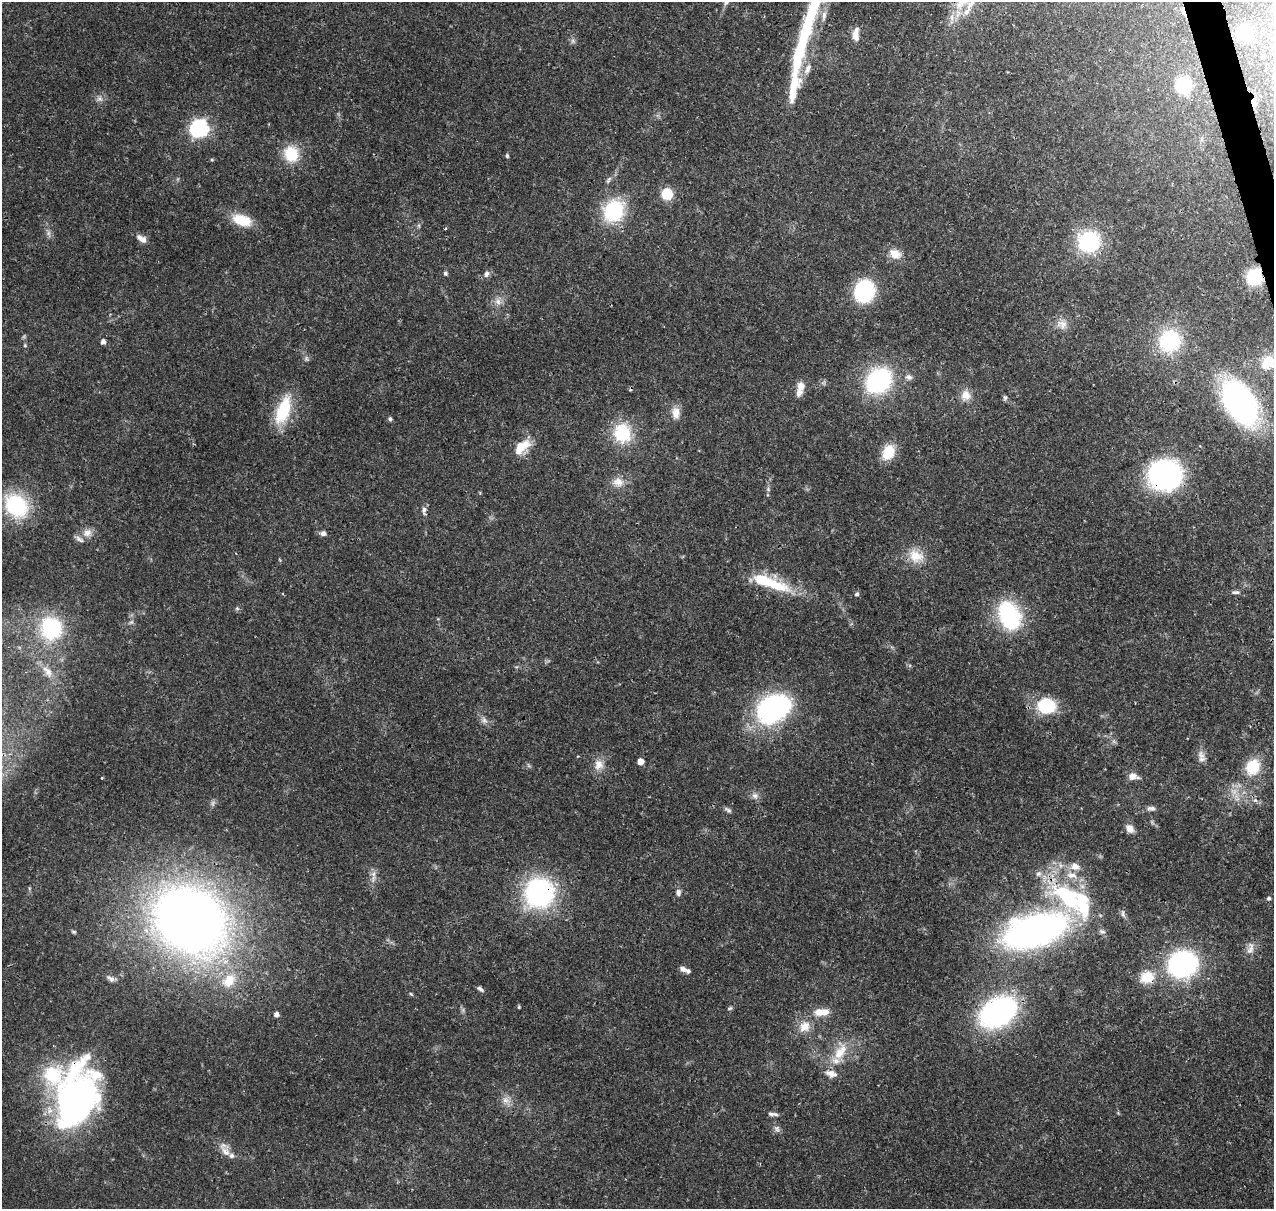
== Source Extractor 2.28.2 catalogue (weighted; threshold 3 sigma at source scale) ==
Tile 10 of 4 x 4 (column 2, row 3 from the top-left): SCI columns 1391-2662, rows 1336-2542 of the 5318 x 5038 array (HDU 1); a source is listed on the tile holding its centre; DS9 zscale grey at full resolution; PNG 1276 x 1211 px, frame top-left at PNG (2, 2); no overlay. Shown black and unused: <1% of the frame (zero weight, under 3 of 4 exposures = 8% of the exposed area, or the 3 px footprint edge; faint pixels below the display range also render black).
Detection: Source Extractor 2.28.2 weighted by HDU 2 'WHT'; one run over the whole footprint, this tile lists its part. Background 0.067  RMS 0.003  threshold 0.0137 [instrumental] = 3 sigma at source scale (4.5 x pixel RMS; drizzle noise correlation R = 1.50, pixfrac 1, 0.0396/0.0396 arcsec/px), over >= 5 px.
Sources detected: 127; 2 too faint to see at this stretch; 2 inside a brighter object's white glare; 3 cosmic-ray / hot-pixel residue — not listed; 17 inside a brighter listed object's ellipse — not listed separately; the other 103 listed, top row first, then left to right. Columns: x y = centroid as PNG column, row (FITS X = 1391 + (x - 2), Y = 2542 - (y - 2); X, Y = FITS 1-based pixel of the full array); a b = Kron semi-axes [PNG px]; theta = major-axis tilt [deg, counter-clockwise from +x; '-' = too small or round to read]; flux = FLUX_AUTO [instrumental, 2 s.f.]
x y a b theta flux
967 12 16 6 53 2.4
805 30 57 15 68 22
1244 33 18 17 - 14
856 37 15 9 -79 2.4
573 41 7 6 - 0.8
1184 86 14 12 -70 16
793 88 47 12 79 12
100 99 9 8 - 1.3
199 128 7 7 - 100
291 154 19 17 -72 10
507 156 5 4 - 0.52
212 160 5 4 - 0.38
609 180 12 5 59 0.95
667 194 10 9 - 9.2
614 211 26 22 57 22
242 220 21 12 -19 8.8
445 229 5 3 - 0.29
142 239 14 7 -33 2.2
1089 241 24 23 - 24
895 254 17 12 -26 3.9
445 273 6 5 - 0.75
486 274 10 7 76 1.1
1254 277 12 11 - 18
864 291 15 13 71 38
498 301 11 8 -77 2
1062 324 14 12 -15 2.9
1170 341 25 24 - 23
103 342 5 5 - 1.5
25 345 5 4 - 0.39
1268 362 24 21 22 11
909 377 9 7 -14 1.3
879 380 17 13 45 65
801 386 12 11 - 2.7
966 395 14 13 - 3.3
1005 397 7 5 -89 0.66
1240 403 34 20 -58 130
283 410 34 15 70 15
676 413 17 11 89 3.1
390 419 5 5 - 0.74
622 433 23 20 -79 15
522 447 25 12 41 6.5
888 452 16 11 63 9
1165 475 25 23 0 79
618 482 16 12 -3 3.6
768 489 6 4 -48 0.5
16 505 26 21 -45 27
424 511 13 6 -90 1.3
87 533 13 11 5 2.6
323 533 8 6 -3 1.2
916 556 22 17 -36 6.4
769 582 49 12 -20 19
1236 592 11 5 0 0.91
857 594 6 5 - 0.71
237 609 5 5 - 0.58
1009 615 28 19 -67 34
131 622 9 4 35 0.7
51 628 29 26 -69 28
47 672 21 10 -53 4.2
777 705 24 16 -9 50
1046 706 18 14 -3 18
484 720 10 8 -44 1.4
1201 755 15 8 -56 1.9
640 761 5 5 - 3.1
599 765 15 13 77 3.5
1253 767 18 15 66 10
1133 776 10 6 -8 3.1
755 796 10 9 - 1.5
1255 800 8 6 12 1.1
1151 808 12 5 -1 1.1
728 810 12 5 -33 0.85
1130 828 11 8 -54 2.2
1060 865 7 4 -71 0.7
1075 866 12 10 -7 2.6
373 874 10 7 -80 1.6
678 892 9 7 86 1.1
539 893 34 32 69 46
1067 895 46 22 -40 34
1269 898 5 4 - 0.77
1123 914 13 5 -78 0.97
189 920 60 48 -35 330
1035 930 61 29 19 130
1102 931 10 5 -18 0.88
73 932 5 5 - 0.49
1250 949 18 9 74 2.5
1183 964 21 18 16 72
683 969 9 6 -34 1.3
1147 977 19 16 17 7.4
111 979 13 6 -26 1.4
229 981 24 17 45 9.1
480 989 10 4 -34 0.89
411 994 6 4 -44 0.36
519 1007 4 4 - 0.39
730 1008 7 5 16 0.51
821 1012 22 10 2 4.7
998 1012 25 17 32 100
276 1014 5 5 - 1.4
804 1026 17 14 48 4.7
840 1052 29 16 67 9
506 1100 13 9 -35 2.4
76 1102 57 38 60 110
775 1114 10 5 -18 0.86
777 1129 11 7 -56 1.2
225 1152 17 11 -73 3
Overlapping masked pixels (flux is a lower limit): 8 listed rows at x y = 1254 277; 1165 475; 539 893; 1067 895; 189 920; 1035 930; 1147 977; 76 1102
Isophote crosses this tile's border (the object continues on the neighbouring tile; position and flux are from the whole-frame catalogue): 1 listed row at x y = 1268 362